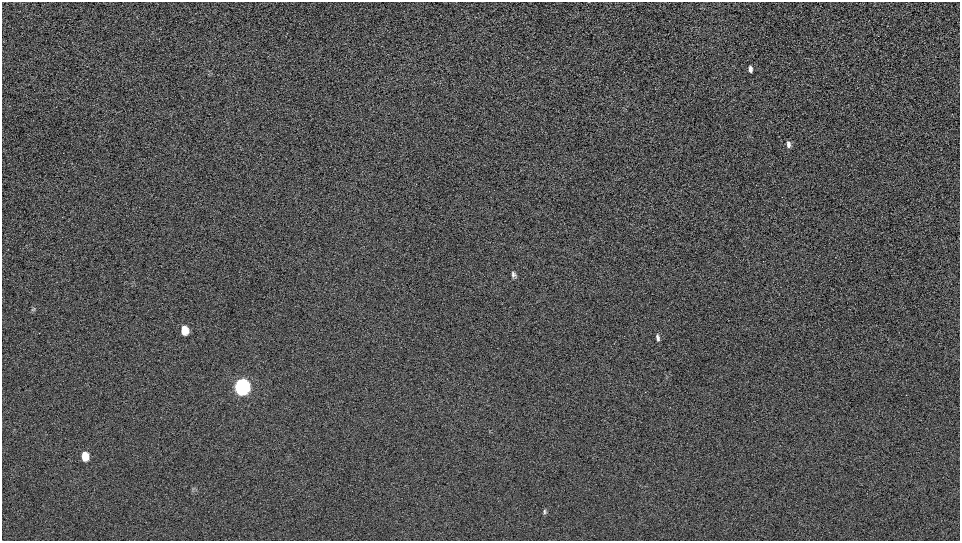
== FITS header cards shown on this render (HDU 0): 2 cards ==
NAXIS1  =                  958 / Axis length
NAXIS2  =                  539 / Axis length

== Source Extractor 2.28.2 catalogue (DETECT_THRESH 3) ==
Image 958 x 539 px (HDU 0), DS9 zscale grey, 1 PNG px = 1 image px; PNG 962 x 543 px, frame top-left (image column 1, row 539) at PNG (2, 2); no overlay
Background 269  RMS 17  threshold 50.3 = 3 sigma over >= 5 px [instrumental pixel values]
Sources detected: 9; all 9 listed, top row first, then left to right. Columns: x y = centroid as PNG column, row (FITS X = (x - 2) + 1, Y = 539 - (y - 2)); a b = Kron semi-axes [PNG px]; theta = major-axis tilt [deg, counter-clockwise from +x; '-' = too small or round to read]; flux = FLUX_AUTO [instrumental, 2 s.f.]
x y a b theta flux
750 69 6 4 -87 3800
788 144 7 4 -87 3800
514 275 7 4 -61 3100
33 309 7 4 31 1600
185 330 8 7 - 15000
657 338 8 4 -77 3100
242 387 9 7 -88 630000
85 456 8 6 -81 18000
544 511 7 5 -77 2000